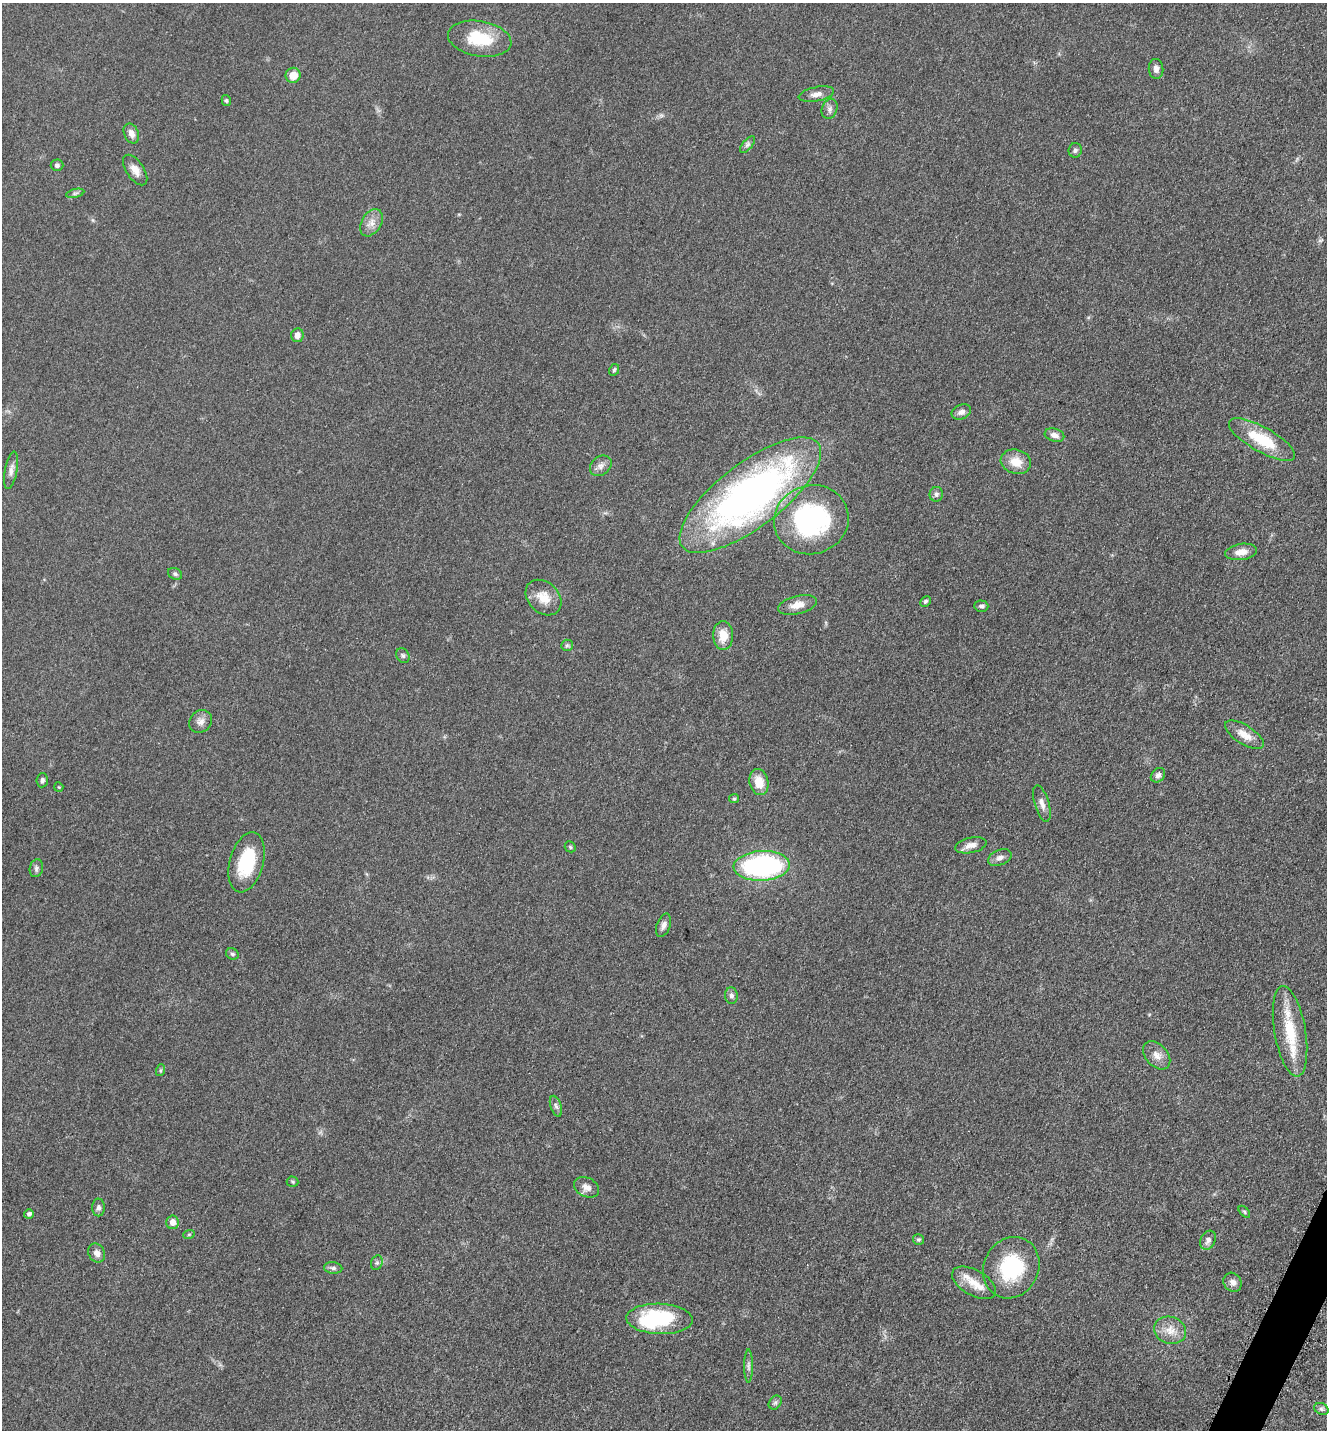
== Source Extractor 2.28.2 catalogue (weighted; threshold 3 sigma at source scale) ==
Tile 6 of 4 x 4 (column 2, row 2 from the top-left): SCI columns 1624-2948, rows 2899-4326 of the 5806 x 5774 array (HDU 1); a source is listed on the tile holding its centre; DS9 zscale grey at full resolution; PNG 1329 x 1432 px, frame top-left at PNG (2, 3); each listed source drawn as its Kron ellipse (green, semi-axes under 4 px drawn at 4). Shown black and unused: <1% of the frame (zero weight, under 3 of 5 exposures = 4% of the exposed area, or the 3 px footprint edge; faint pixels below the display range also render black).
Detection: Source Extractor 2.28.2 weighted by HDU 2 'WHT'; one run over the whole footprint, this tile lists its part. Background 0.0644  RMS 0.006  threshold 0.0269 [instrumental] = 3 sigma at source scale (4.5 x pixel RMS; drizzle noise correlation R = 1.50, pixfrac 1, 0.05/0.05 arcsec/px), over >= 5 px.
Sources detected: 77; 1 inside a brighter object's white glare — neither listed nor drawn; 2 inside a brighter listed object's ellipse — not listed separately; the other 74 listed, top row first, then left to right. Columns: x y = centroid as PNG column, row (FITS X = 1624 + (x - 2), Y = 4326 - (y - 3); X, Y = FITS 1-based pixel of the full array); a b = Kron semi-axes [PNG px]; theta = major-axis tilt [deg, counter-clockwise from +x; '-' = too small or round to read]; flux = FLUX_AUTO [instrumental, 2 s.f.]
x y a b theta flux
480 39 32 17 -9 24
1156 69 10 7 -84 2.6
293 75 7 7 - 7.6
816 94 18 7 12 3.6
226 100 6 4 -74 0.92
830 109 10 7 71 2.3
131 133 10 7 -66 3.8
747 145 10 5 51 1.7
1075 150 7 6 - 1.6
57 165 6 6 - 1.6
135 170 17 9 -56 5.3
75 193 9 4 13 1.2
371 223 15 9 60 5
297 335 7 6 - 3.4
614 370 6 5 - 1
961 412 10 7 24 2.8
1054 435 10 6 -17 3.2
1262 440 37 12 -29 25
1016 462 15 12 -15 9.3
601 466 12 9 39 3.3
11 470 19 6 80 3.2
936 494 7 6 - 1.8
750 495 85 32 37 270
811 520 37 34 17 94
1241 552 16 8 8 5.8
175 574 7 5 -28 1.3
543 598 20 15 -44 10
925 601 6 4 45 1
797 605 20 9 14 6.4
981 606 7 5 -2 1.6
723 636 14 10 -88 9.6
567 645 6 5 - 1
403 656 8 6 -57 1.5
201 721 12 10 43 3.7
1244 735 22 9 -33 7.6
1158 775 8 6 46 2.3
42 780 7 6 - 1.6
759 782 13 9 -78 9.2
59 787 5 4 - 0.57
734 799 5 4 - 0.8
1042 803 19 7 -73 3.8
971 845 16 7 12 4.1
570 847 6 5 - 0.86
1000 858 12 7 22 2.8
247 862 31 17 74 32
762 866 28 15 3 110
36 868 9 6 78 1.7
664 925 12 6 70 2.5
232 954 6 5 - 1.2
731 996 8 6 -84 1.9
1290 1031 46 15 -80 26
1157 1055 16 10 -48 5.2
161 1070 6 4 71 0.8
556 1106 11 5 -71 1.8
292 1182 6 5 - 0.89
586 1187 13 9 -25 4.1
98 1207 9 6 90 2
1244 1212 7 4 -46 0.86
29 1214 5 5 - 1.5
172 1222 6 6 - 4.3
189 1234 6 3 19 0.64
918 1239 5 5 - 0.98
1208 1240 10 7 63 2.9
97 1253 10 8 -59 3.3
377 1263 7 5 69 1.4
333 1268 9 6 -6 1.7
1011 1268 31 27 63 40
1233 1282 10 8 -53 3.3
974 1283 24 12 -30 9
659 1319 33 15 -2 49
1170 1330 16 13 -18 7.5
748 1366 16 4 -90 2.2
775 1402 7 6 - 1.4
1321 1409 7 5 -22 1.3